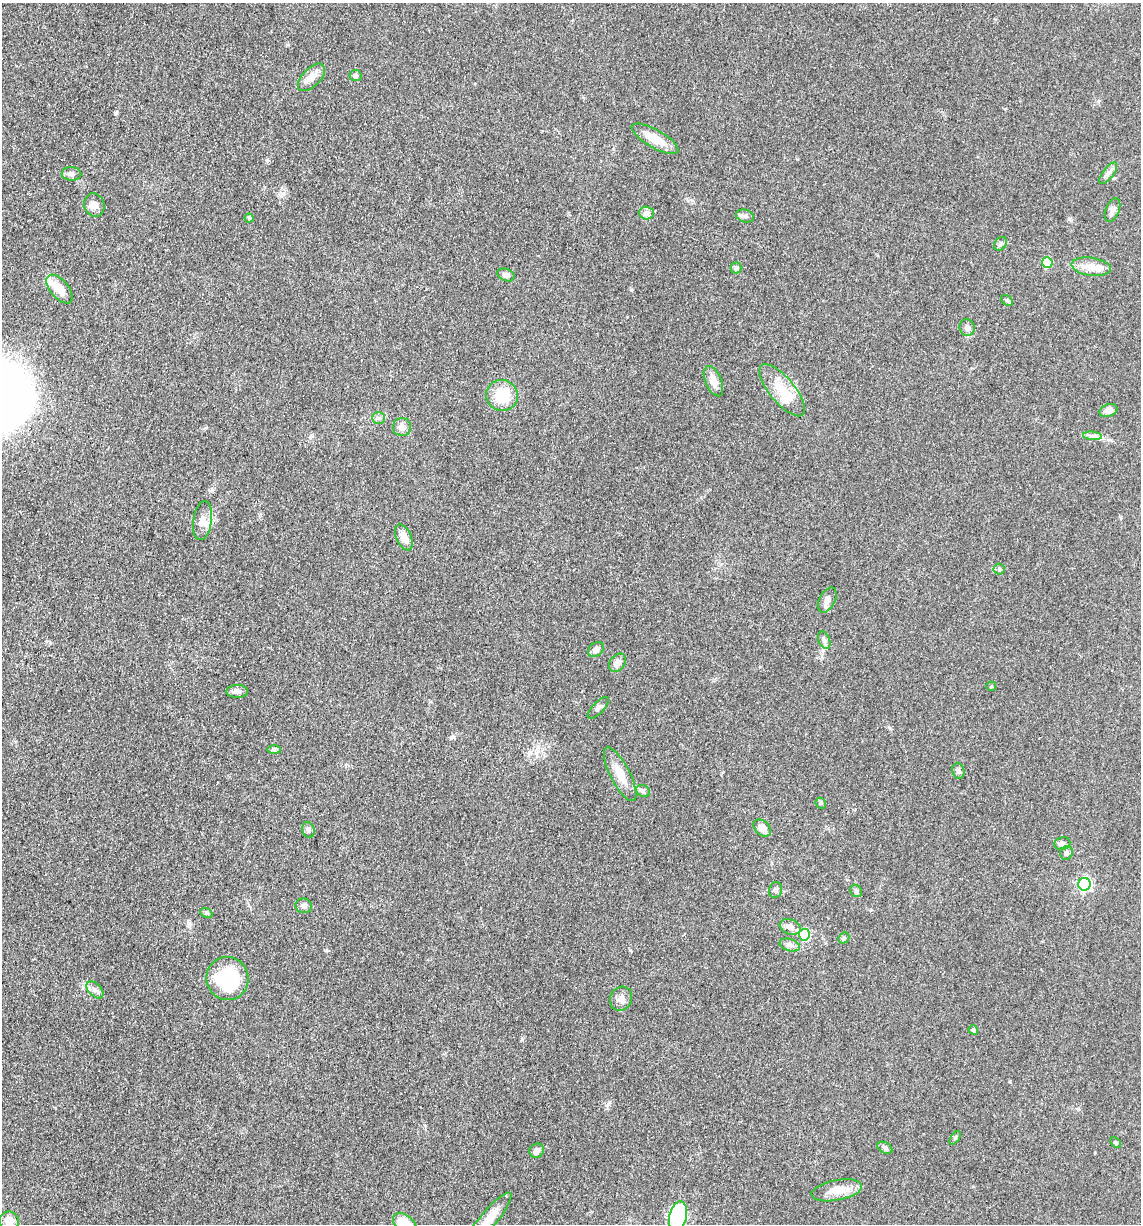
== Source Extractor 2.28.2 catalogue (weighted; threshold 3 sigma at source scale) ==
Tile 11 of 4 x 4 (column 3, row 3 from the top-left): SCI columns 2525-3663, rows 1243-2464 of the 4980 x 4922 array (HDU 1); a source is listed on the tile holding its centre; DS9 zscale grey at full resolution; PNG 1143 x 1226 px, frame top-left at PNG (2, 3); each listed source drawn as its Kron ellipse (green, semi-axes under 4 px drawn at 4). Shown black and unused: <1% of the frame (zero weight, under 3 of 5 exposures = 4% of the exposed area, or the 3 px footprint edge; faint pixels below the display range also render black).
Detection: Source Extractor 2.28.2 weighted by HDU 2 'WHT'; one run over the whole footprint, this tile lists its part. Background 0.0564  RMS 0.0058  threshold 0.0261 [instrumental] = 3 sigma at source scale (4.5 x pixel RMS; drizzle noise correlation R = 1.50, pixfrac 1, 0.05/0.05 arcsec/px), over >= 5 px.
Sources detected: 70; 4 inside a brighter listed object's ellipse — not listed separately; the other 66 listed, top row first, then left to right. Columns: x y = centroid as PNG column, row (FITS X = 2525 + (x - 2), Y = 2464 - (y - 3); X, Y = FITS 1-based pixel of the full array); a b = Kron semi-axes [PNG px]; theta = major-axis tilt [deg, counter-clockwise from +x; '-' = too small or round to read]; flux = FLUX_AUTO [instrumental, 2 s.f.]
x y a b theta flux
355 76 6 5 - 1.5
311 77 17 9 46 5.4
655 139 26 9 -29 10
1108 173 13 5 52 2.2
71 174 10 7 -3 2.6
94 205 12 10 -73 3.4
1112 210 12 7 68 2.7
647 213 7 6 - 1.8
745 216 9 6 -18 1.9
249 218 4 4 - 0.75
1000 244 7 5 52 1.3
1047 263 5 5 - 18
1091 267 20 9 -8 6.5
736 268 5 5 - 1
506 275 9 6 -23 2.3
59 289 17 9 -50 8
1007 300 6 4 -37 0.98
967 328 8 7 - 2.4
713 381 16 8 -67 5.8
782 390 32 12 -50 13
502 395 16 15 - 17
1108 410 9 6 19 3.9
378 418 6 5 - 1.4
402 427 9 9 - 3.7
1092 436 9 4 -5 1.7
203 521 19 9 81 5.3
404 537 14 7 -65 5.6
999 569 5 5 - 1
827 600 13 8 62 3.2
824 640 9 5 -68 1.7
596 650 9 6 41 2.8
617 663 10 7 52 3.2
991 686 5 4 - 0.7
237 691 11 6 0 2.6
598 708 14 5 46 2
274 750 7 4 -1 0.95
958 771 8 6 -73 1.5
620 774 30 9 -63 9
643 791 7 5 -30 1.4
821 803 6 5 - 0.9
762 828 10 7 -47 4.2
308 830 8 6 -70 1.6
1062 844 8 6 9 1.9
1066 853 7 6 - 2.1
1084 884 6 6 - 84
776 890 8 6 76 1.5
856 891 7 5 -47 1.1
304 906 8 7 - 2.3
206 913 6 4 -22 0.92
790 927 11 7 -20 3.4
804 935 6 5 - 39
844 938 6 5 - 0.88
790 945 10 6 -16 2
227 979 21 21 - 42
95 990 10 6 -45 2.3
621 999 12 10 64 3.3
973 1030 5 4 - 0.96
955 1138 8 4 54 0.89
1116 1142 6 4 -49 0.87
885 1148 8 5 -30 1.2
537 1151 7 6 - 3
837 1190 26 10 11 8.9
678 1216 15 8 77 54
489 1220 34 8 50 11
9 1221 10 9 - 5.7
405 1224 13 8 -41 15
Isophote crosses this tile's border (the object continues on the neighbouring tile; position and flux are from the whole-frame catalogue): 4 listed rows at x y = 678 1216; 489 1220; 9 1221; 405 1224
Unlisted compact peaks at least as high as the median listed source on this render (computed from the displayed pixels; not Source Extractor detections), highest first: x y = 631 290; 116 113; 1069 219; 630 950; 522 1039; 267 160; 451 738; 325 950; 609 1102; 890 728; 1010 1082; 1121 517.